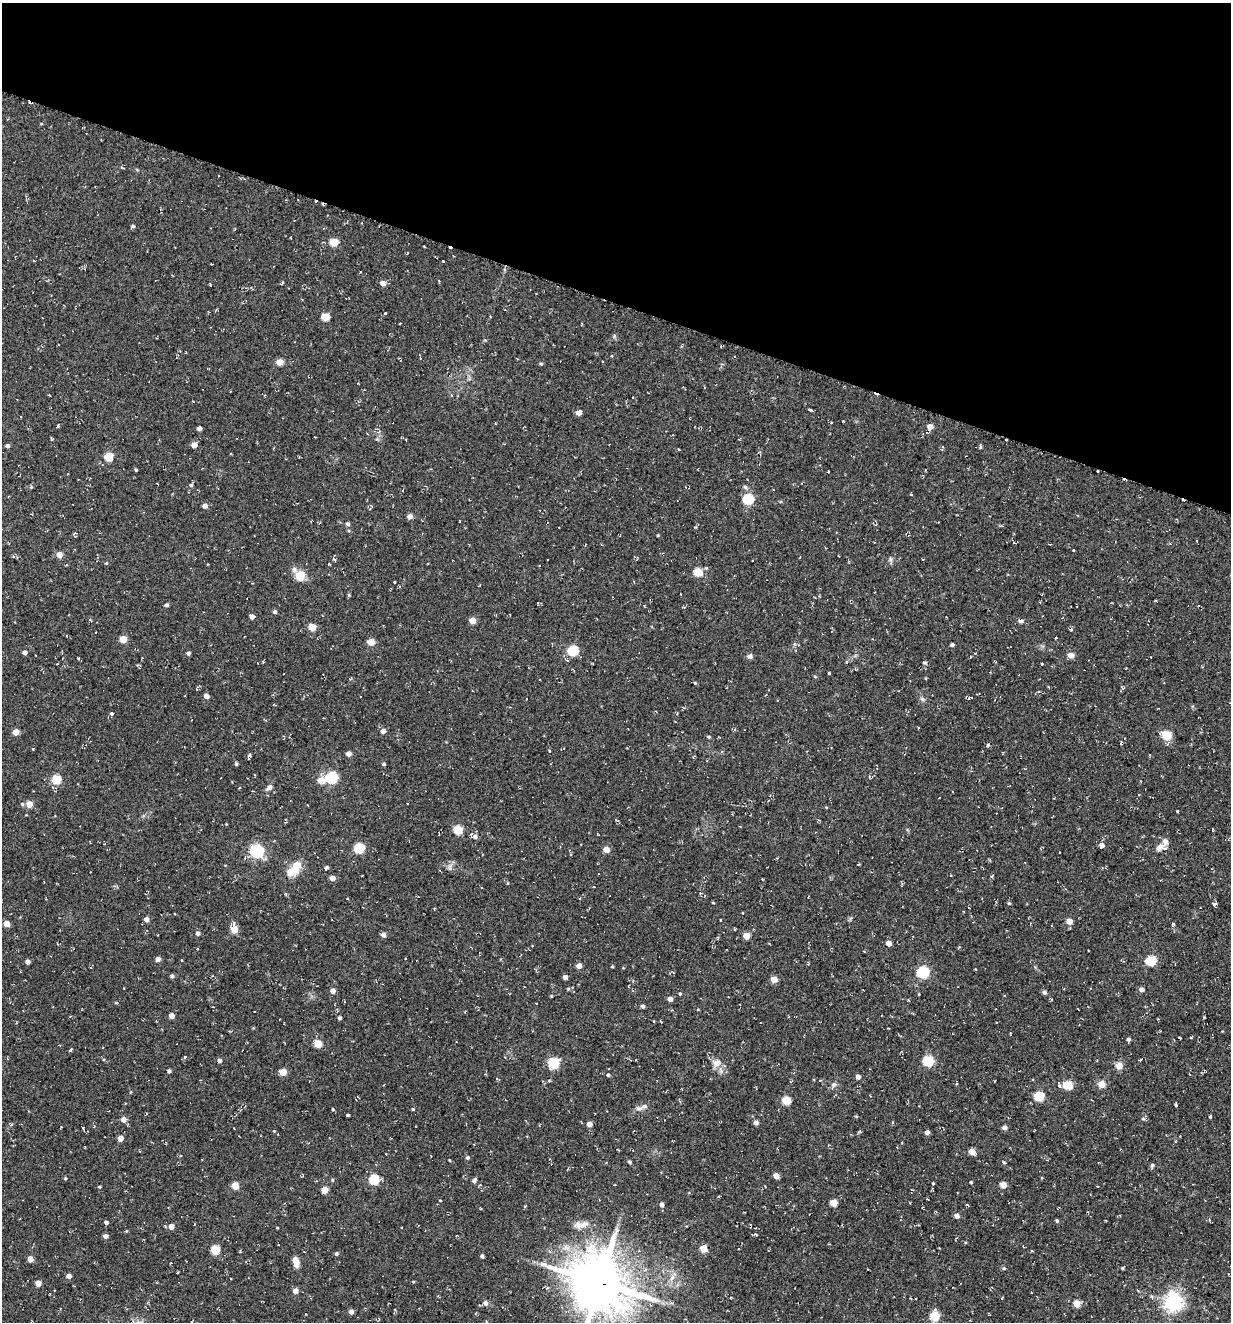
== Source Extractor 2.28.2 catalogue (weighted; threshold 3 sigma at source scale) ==
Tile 2 of 4 x 4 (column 2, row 1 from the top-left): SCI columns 1485-2713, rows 3985-5304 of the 5354 x 5304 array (HDU 1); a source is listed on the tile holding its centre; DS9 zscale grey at full resolution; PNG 1233 x 1324 px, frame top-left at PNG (2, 3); no overlay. Shown black and unused: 23% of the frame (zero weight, under 2 of 3 exposures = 3% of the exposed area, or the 3 px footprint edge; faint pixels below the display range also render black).
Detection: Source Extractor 2.28.2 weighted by HDU 2 'WHT'; one run over the whole footprint, this tile lists its part. Background 0.0885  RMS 0.013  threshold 0.0569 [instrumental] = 3 sigma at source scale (4.5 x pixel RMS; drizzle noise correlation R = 1.50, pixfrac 1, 0.05/0.05 arcsec/px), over >= 5 px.
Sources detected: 233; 3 cosmic-ray / hot-pixel residue — not listed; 3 inside a brighter listed object's ellipse — not listed separately; the other 227 listed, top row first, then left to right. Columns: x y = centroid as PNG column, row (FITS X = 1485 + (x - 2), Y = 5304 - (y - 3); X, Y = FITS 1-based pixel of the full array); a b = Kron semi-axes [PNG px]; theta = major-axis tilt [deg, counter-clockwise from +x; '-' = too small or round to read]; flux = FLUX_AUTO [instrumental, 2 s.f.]
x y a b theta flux
122 168 6 2 -21 1.1
132 226 5 4 - 2
334 242 5 5 - 33
443 261 3 3 - 1.1
282 283 5 3 - 1.2
383 283 6 5 - 7
385 313 3 3 - 2.7
325 317 5 5 - 33
280 362 5 4 - 17
541 364 4 4 - 1.5
230 391 2 2 - 1
810 410 4 3 - 4.3
579 412 5 4 - 8.5
843 421 3 2 - 1.1
58 426 3 3 - 1.7
930 427 5 5 - 8.9
199 428 4 4 - 5.4
315 437 3 2 - 0.81
194 445 5 4 - 11
7 446 5 4 - 2.9
980 446 7 3 -80 1.7
943 447 4 3 - 1.3
679 449 3 2 - 1.2
108 457 5 5 - 41
136 470 3 3 - 1.4
191 485 5 4 - 2
31 487 4 4 - 1.3
911 494 3 2 - 1.9
748 499 6 5 - 93
205 506 5 4 - 5.3
410 516 4 4 - 7.1
347 524 5 5 - 2.8
658 535 3 3 - 1.1
1197 541 3 2 - 1
1014 543 5 3 - 1.1
59 555 5 4 - 12
890 559 7 4 -90 2.3
106 563 4 4 - 1.2
329 564 4 2 - 0.86
698 572 5 5 - 44
300 576 11 9 86 19
394 582 3 2 - 1.2
349 595 5 4 - 1.3
166 605 4 4 - 2.5
274 612 4 4 - 2.6
252 617 4 4 - 5.7
472 620 5 4 - 14
1020 621 5 5 - 3.5
312 627 5 5 - 27
1071 630 5 4 - 1.6
1056 638 3 2 - 1.4
123 639 5 5 - 23
371 642 5 4 - 21
952 645 4 3 - 2.5
573 651 5 5 - 78
25 653 4 4 - 4
188 653 4 4 - 2.7
1071 655 5 5 - 12
750 656 5 5 - 5.2
263 662 4 3 - 1
847 662 5 3 - 1.2
925 663 5 4 - 2.1
57 664 3 2 - 0.69
1042 664 3 2 - 0.93
855 669 4 3 - 1.1
829 673 3 3 - 1.4
815 676 5 3 - 1.2
695 683 4 3 - 1
206 696 5 4 - 5.5
969 698 5 3 - 1.2
922 699 6 5 - 2.6
111 714 5 3 - 2.9
677 714 3 3 - 1.1
383 731 5 4 - 6.5
16 732 4 4 - 17
1166 735 6 5 - 56
708 737 5 3 - 1.5
1121 743 7 4 78 1.6
988 745 4 4 - 2.2
349 754 4 4 - 7.8
249 756 5 3 - 6.2
236 764 4 4 - 1.6
384 764 4 3 - 1.9
331 777 6 5 - 140
56 779 5 5 - 50
321 781 6 6 - 17
269 787 7 6 - 4.1
22 804 5 4 - 1.6
29 804 5 5 - 16
1177 811 3 2 - 1
458 830 5 5 - 52
475 836 6 5 - 4.1
1102 845 5 5 - 4.9
1159 847 12 8 45 7.2
359 848 5 5 - 81
606 850 5 4 - 16
257 851 6 6 - 200
570 855 4 3 - 1.1
777 858 4 3 - 0.89
327 867 4 4 - 2.3
450 867 7 6 - 3.7
295 868 20 9 53 26
951 875 3 3 - 1.2
332 878 4 4 - 8.9
286 894 4 4 - 1.6
713 903 4 3 - 0.9
1009 903 4 4 - 1.6
1214 904 5 4 - 2.6
146 919 5 5 - 5.6
721 920 3 3 - 3.3
1069 921 5 4 - 14
6 924 4 4 - 13
1173 924 6 4 75 1.8
234 929 6 5 - 26
197 933 5 4 - 2.7
383 935 5 4 - 5.9
746 936 4 4 - 19
889 943 4 4 - 10
158 959 4 4 - 6.6
1151 961 6 5 - 78
27 962 4 4 - 5.5
579 966 4 4 - 9.2
612 966 3 3 - 1.3
923 972 6 5 - 140
172 976 6 4 68 2.2
565 977 4 4 - 4.4
774 979 5 4 - 17
568 989 5 4 - 1.4
1141 989 5 4 - 5.4
333 991 4 4 - 8.2
1045 992 5 5 - 2.6
680 994 4 3 - 1.5
670 999 4 4 - 6.5
909 1000 4 2 - 1.1
116 1002 5 3 - 1.3
536 1003 3 2 - 0.74
643 1006 5 4 - 2.4
213 1007 3 2 - 0.73
171 1016 5 5 - 7.1
339 1018 5 4 - 1.9
997 1022 3 2 - 0.88
1180 1038 3 2 - 1.2
1128 1039 4 4 - 2.6
318 1044 5 5 - 30
70 1050 4 3 - 1.9
185 1057 5 4 - 1.7
219 1060 4 4 - 4.2
928 1061 5 5 - 89
553 1063 5 5 - 94
716 1063 12 10 9 8.9
1119 1065 5 5 - 19
169 1071 4 4 - 2.4
283 1072 5 4 - 22
608 1075 4 4 - 1.6
858 1077 4 4 - 5.8
834 1084 6 5 - 2.6
1101 1084 5 5 - 21
1068 1085 5 5 - 52
1039 1096 5 5 - 61
786 1100 5 5 - 44
1176 1105 3 3 - 2.5
639 1108 12 5 10 4.2
413 1109 3 3 - 1.5
333 1110 3 3 - 2.1
347 1115 3 3 - 11
856 1116 5 3 - 1.1
1210 1117 3 3 - 4.4
1143 1119 5 4 - 2
123 1120 6 5 - 7.2
756 1122 5 4 - 4.3
589 1124 5 5 - 6.9
1004 1127 4 4 - 5.3
83 1129 5 2 - 1.4
274 1131 3 3 - 1.6
927 1132 4 4 - 4.7
120 1138 4 4 - 13
897 1147 2 2 - 0.78
972 1152 5 4 - 17
386 1154 3 2 - 0.91
468 1158 5 4 - 2
449 1160 4 2 - 1
630 1162 4 4 - 2
1004 1162 5 3 - 1.7
1152 1165 5 5 - 2.6
776 1176 5 4 - 9.8
65 1178 4 4 - 1.3
374 1180 5 5 - 80
474 1180 5 4 - 3.7
971 1182 3 3 - 1.3
933 1183 4 3 - 1
1003 1185 5 4 - 13
235 1186 5 5 - 20
99 1187 4 3 - 1.2
325 1190 4 4 - 20
440 1200 3 2 - 1.4
833 1203 5 5 - 21
662 1205 5 4 - 5.2
967 1205 3 3 - 1.4
525 1206 4 3 - 1
957 1216 5 5 - 4.5
1057 1221 4 3 - 1.8
106 1222 4 4 - 3.1
580 1225 22 9 10 10
171 1226 4 4 - 9.7
277 1228 3 2 - 0.93
754 1234 4 3 - 2.1
105 1236 5 4 - 4.9
703 1248 5 4 - 24
215 1250 5 5 - 52
336 1254 4 4 - 2.2
482 1256 4 3 - 2.6
30 1259 4 4 - 11
296 1261 12 6 -75 9.5
1122 1268 4 3 - 1.6
69 1276 4 4 - 6
672 1278 9 6 68 5.4
413 1282 4 3 - 1
38 1283 4 4 - 10
600 1283 18 16 -37 7000
547 1288 5 3 - 1.5
1138 1290 4 3 - 1.1
295 1291 4 4 - 8.8
1173 1302 7 6 - 590
485 1303 5 5 - 5.1
1077 1304 5 4 - 24
351 1312 5 5 - 4
934 1316 6 5 - 60
Overlapping masked pixels (flux is a lower limit): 1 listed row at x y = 600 1283
Isophote crosses this tile's border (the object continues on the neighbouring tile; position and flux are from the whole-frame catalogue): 1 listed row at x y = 600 1283